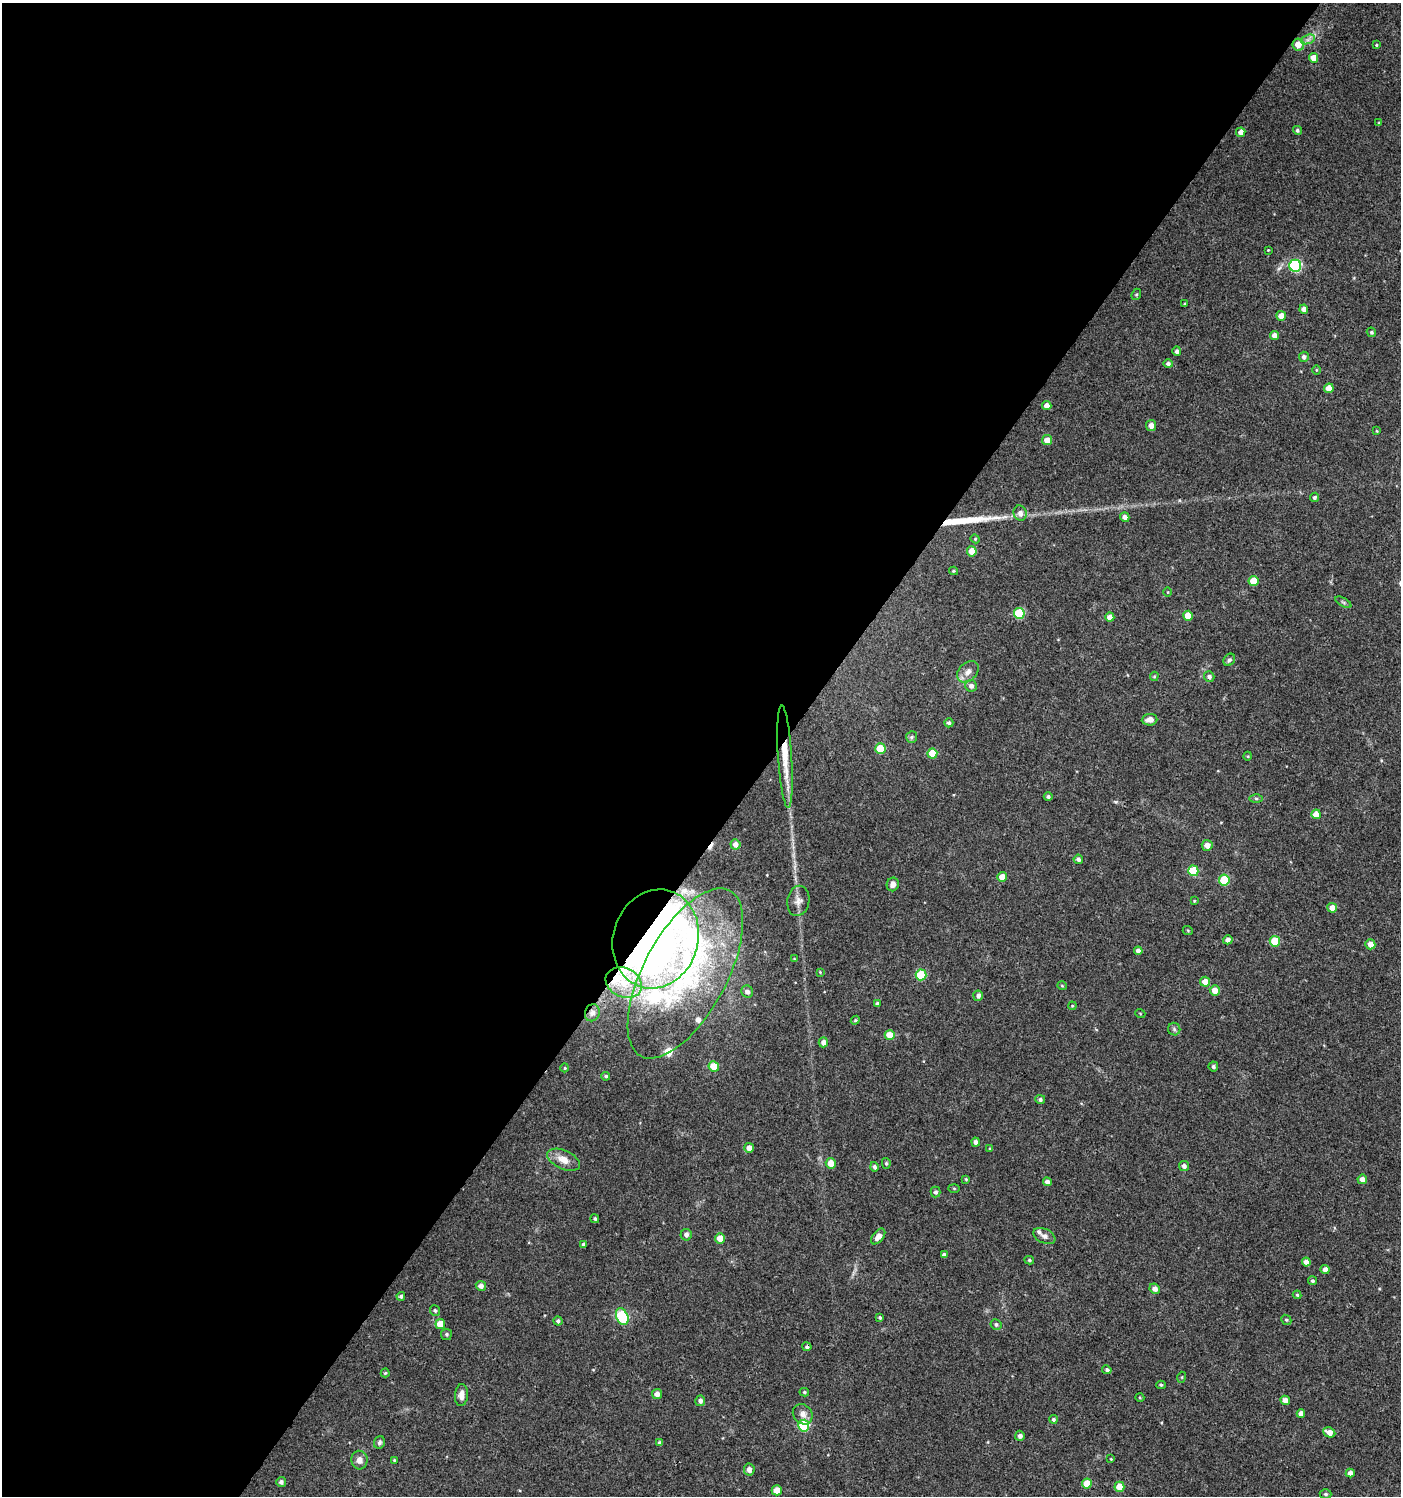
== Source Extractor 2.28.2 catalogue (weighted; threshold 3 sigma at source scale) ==
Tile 5 of 4 x 4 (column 1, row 2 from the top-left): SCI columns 245-1643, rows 2990-4483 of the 6018 x 5985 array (HDU 1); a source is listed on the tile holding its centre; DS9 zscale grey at full resolution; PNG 1403 x 1498 px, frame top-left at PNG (2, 3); each listed source drawn as its Kron ellipse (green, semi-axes under 4 px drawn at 4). Shown black and unused: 56% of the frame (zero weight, under 3 of 4 exposures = <1% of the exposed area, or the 3 px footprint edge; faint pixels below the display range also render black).
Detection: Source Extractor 2.28.2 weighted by HDU 2 'WHT'; one run over the whole footprint, this tile lists its part. Background 0.0233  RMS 0.004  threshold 0.018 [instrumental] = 3 sigma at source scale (4.5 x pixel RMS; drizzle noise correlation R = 1.50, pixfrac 1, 0.0396/0.0396 arcsec/px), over >= 5 px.
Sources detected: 166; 2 inside a brighter object's white glare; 1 cosmic-ray / hot-pixel residue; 1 long thin detection or spike segment (spike, bleed or trail) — neither listed nor drawn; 7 inside a brighter listed object's ellipse — not listed separately; the other 155 listed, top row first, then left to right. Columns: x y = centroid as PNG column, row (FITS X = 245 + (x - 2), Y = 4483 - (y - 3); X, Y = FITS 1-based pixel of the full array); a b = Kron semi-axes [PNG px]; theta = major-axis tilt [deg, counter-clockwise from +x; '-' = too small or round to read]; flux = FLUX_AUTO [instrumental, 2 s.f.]
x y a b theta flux
1308 39 7 4 20 1.1
1298 44 6 6 - 4.1
1376 45 4 3 - 0.42
1314 58 5 4 - 4.3
1379 122 4 2 - 0.28
1297 130 4 4 - 0.76
1241 132 5 4 - 2.1
1268 250 3 3 - 0.25
1295 266 6 6 - 42
1136 294 6 4 68 0.57
1184 304 4 3 - 0.31
1304 309 4 4 - 2.4
1281 316 5 5 - 3.2
1371 332 5 4 - 0.67
1274 335 4 4 - 2.4
1177 351 5 4 - 1.1
1304 357 5 5 - 1.2
1168 364 5 4 - 1
1316 370 5 3 - 0.35
1329 388 5 4 - 4.4
1047 406 4 4 - 2.4
1151 425 5 5 - 2.6
1377 431 3 3 - 0.37
1047 440 5 5 - 3.9
1314 497 5 4 - 0.85
1020 513 7 6 - 2
1125 517 5 4 - 2.2
975 539 4 4 - 0.45
972 551 5 5 - 5.5
953 571 4 4 - 0.43
1253 581 5 5 - 7.6
1168 592 4 3 - 0.29
1343 602 9 4 -30 0.66
1019 613 5 5 - 21
1188 616 5 5 - 7.2
1110 617 4 4 - 2.9
1229 660 6 5 - 1
968 672 12 9 44 2.6
1154 676 5 4 - 0.46
1209 677 5 5 - 1.1
971 686 6 5 - 1.4
1150 720 8 5 5 2.2
949 723 4 4 - 0.94
912 737 6 5 - 0.74
880 749 5 5 - 11
932 753 5 5 - 9.4
1248 756 4 3 - 0.36
785 757 51 7 -87 11
1048 797 4 4 - 0.9
1256 798 6 4 -1 0.63
1316 814 5 4 - 5.2
735 844 5 5 - 2
1207 845 5 5 - 2.8
1078 859 4 4 - 1.1
1193 871 5 5 - 16
1002 877 5 4 - 3.8
1224 880 5 5 - 16
893 884 7 6 - 1.9
798 901 15 11 79 2.9
1194 901 3 3 - 0.34
1332 908 5 5 - 3.2
1188 931 5 3 - 0.36
656 939 50 42 72 130
1228 940 5 4 - 1.6
1275 941 5 5 - 13
1370 944 5 5 - 3.1
1138 951 4 4 - 1.7
794 959 3 3 - 0.35
820 972 3 3 - 0.28
685 973 94 41 62 72
921 975 5 5 - 21
1205 982 5 5 - 4
624 983 19 14 -25 9.5
1062 986 5 3 - 0.33
1215 990 5 5 - 4.2
747 992 6 5 - 1.6
978 996 5 5 - 1.3
877 1003 4 4 - 0.74
1072 1006 4 3 - 0.34
592 1013 8 7 - 1.6
1140 1013 5 3 - 0.32
855 1020 4 4 - 0.46
1174 1029 6 6 - 0.81
890 1035 5 5 - 5.5
823 1042 5 4 - 2
714 1066 5 5 - 6.7
1213 1066 5 5 - 0.84
565 1068 4 4 - 0.45
606 1076 4 4 - 0.8
1040 1099 5 4 - 0.9
975 1142 4 4 - 1.2
749 1148 5 5 - 3.3
990 1149 4 3 - 0.38
564 1160 17 9 -25 4.5
831 1163 5 5 - 4.8
886 1163 5 4 - 0.58
1184 1166 5 5 - 1.4
874 1167 5 4 - 1
966 1179 3 3 - 0.43
1362 1179 5 5 - 2.6
1047 1182 4 4 - 1.5
954 1188 5 3 - 0.39
935 1192 5 5 - 0.99
595 1219 4 4 - 0.6
686 1235 6 5 - 1.2
878 1236 9 5 51 2.9
1044 1236 12 7 -26 1.6
720 1238 5 5 - 4.2
584 1245 4 3 - 1.1
944 1255 4 4 - 1.2
1029 1260 5 4 - 0.52
1306 1262 4 4 - 2.5
1325 1269 4 4 - 1.9
1312 1281 4 4 - 0.72
481 1286 5 5 - 1.9
1155 1289 5 5 - 2.1
1297 1295 4 4 - 0.48
401 1296 4 4 - 0.86
435 1310 5 5 - 0.72
622 1317 9 6 -68 34
880 1318 4 4 - 0.68
1286 1320 5 4 - 0.57
558 1321 4 4 - 0.94
440 1324 5 5 - 4.9
996 1324 5 5 - 0.78
446 1334 5 5 - 0.78
807 1347 4 4 - 0.85
1107 1370 5 4 - 0.74
385 1373 4 4 - 0.51
1182 1377 5 3 - 0.38
1161 1385 4 4 - 0.52
804 1392 4 3 - 0.56
657 1394 5 5 - 2.2
461 1395 11 6 87 2.3
1140 1398 4 3 - 0.37
1285 1400 5 4 - 2.8
700 1401 5 5 - 1.3
803 1414 11 9 -49 2.4
1301 1414 4 4 - 2.4
1053 1419 4 4 - 0.68
804 1426 6 5 - 23
1329 1432 6 5 - 3.3
1020 1436 5 5 - 1.4
379 1442 6 5 - 0.9
660 1443 4 3 - 0.94
1111 1459 4 3 - 0.3
359 1460 9 8 - 2.7
394 1460 3 3 - 0.42
749 1469 6 5 - 1.9
1350 1473 4 4 - 2.1
281 1482 5 5 - 1.2
1087 1484 5 5 - 7.5
1119 1487 5 5 - 6.8
777 1490 5 5 - 5
1326 1494 6 4 -1 0.76
Overlapping masked pixels (flux is a lower limit): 3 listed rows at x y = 785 757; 656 939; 592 1013